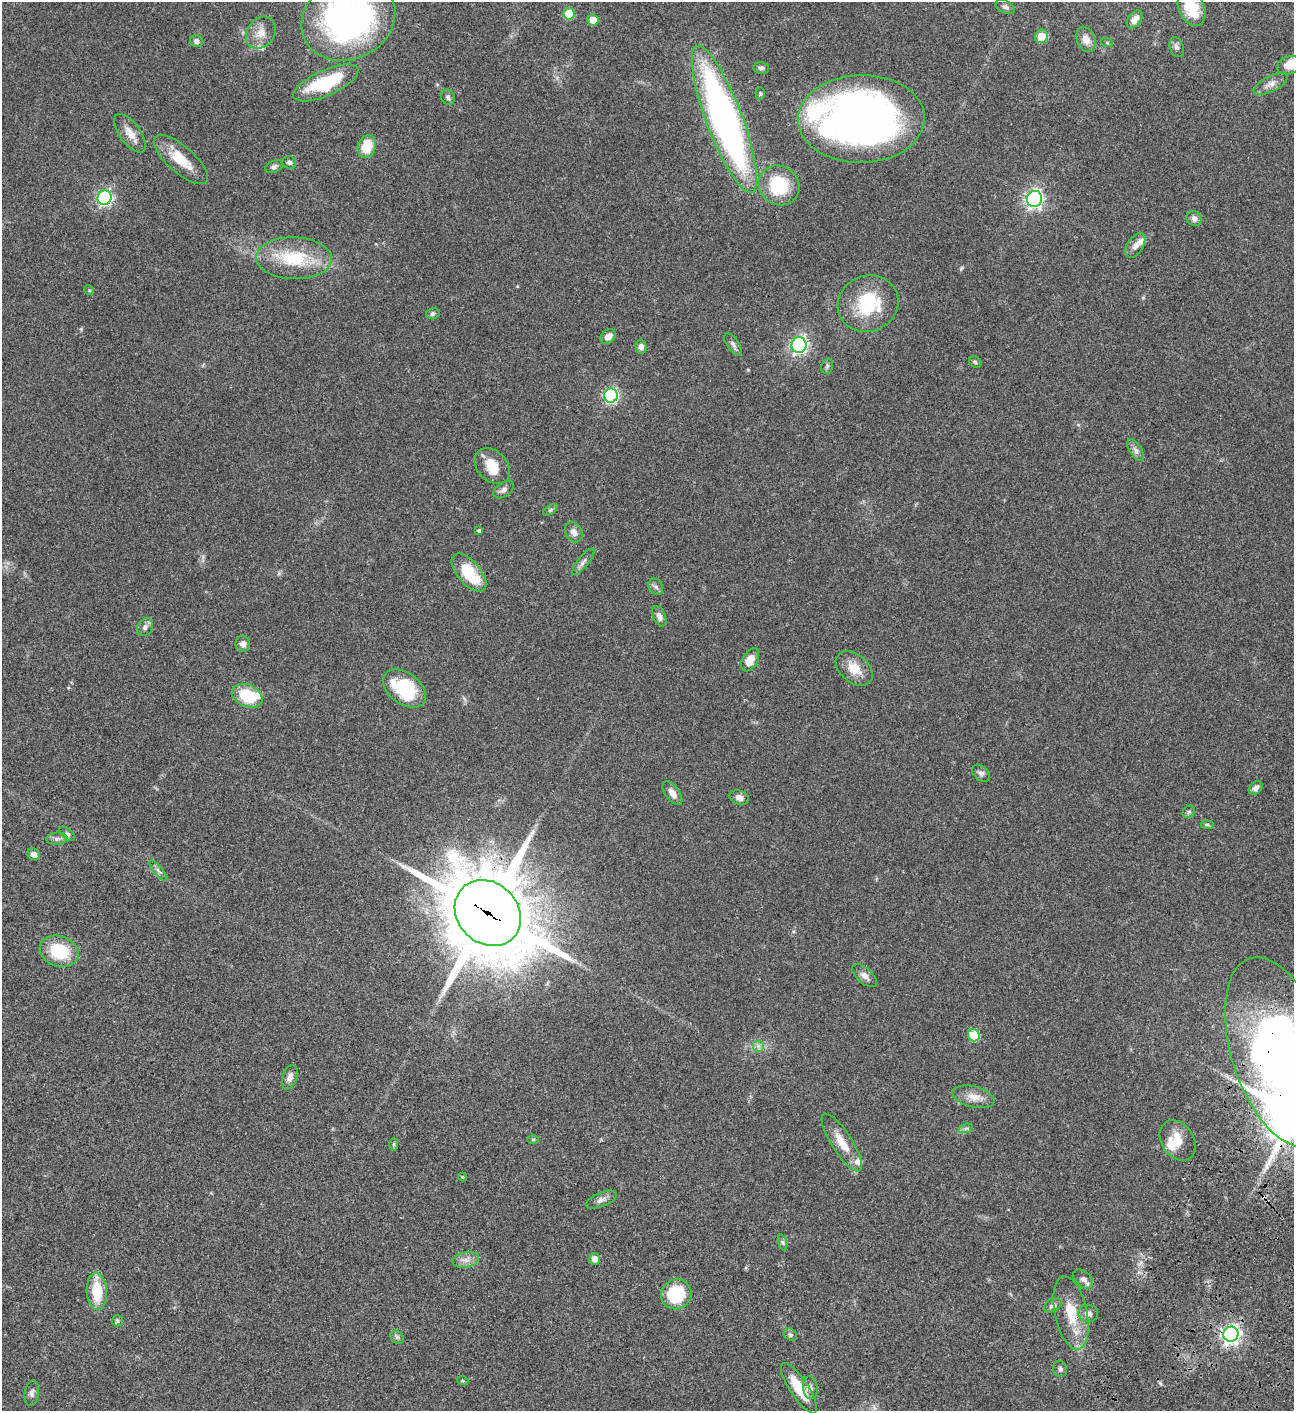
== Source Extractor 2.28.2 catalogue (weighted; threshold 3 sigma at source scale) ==
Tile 6 of 4 x 4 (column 2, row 2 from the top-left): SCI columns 1799-3090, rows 3023-4431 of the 6051 x 6048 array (HDU 1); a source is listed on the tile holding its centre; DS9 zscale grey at full resolution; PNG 1296 x 1413 px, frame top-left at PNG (2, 2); each listed source drawn as its Kron ellipse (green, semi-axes under 4 px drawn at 4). Shown black and unused: <1% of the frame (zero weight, under 3 of 4 exposures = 13% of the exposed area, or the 3 px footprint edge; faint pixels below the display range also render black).
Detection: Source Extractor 2.28.2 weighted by HDU 2 'WHT'; one run over the whole footprint, this tile lists its part. Background 0.0654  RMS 0.0058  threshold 0.0262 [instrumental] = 3 sigma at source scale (4.5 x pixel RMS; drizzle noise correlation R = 1.50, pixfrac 1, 0.05/0.05 arcsec/px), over >= 5 px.
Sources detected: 107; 7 inside a brighter listed object's ellipse — not listed separately; the other 100 listed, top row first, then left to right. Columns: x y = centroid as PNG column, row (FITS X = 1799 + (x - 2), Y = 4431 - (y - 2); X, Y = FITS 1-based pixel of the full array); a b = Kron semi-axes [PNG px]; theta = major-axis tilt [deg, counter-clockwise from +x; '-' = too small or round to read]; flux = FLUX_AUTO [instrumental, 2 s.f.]
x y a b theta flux
1005 7 10 6 -26 1.8
1192 8 18 12 -63 15
569 14 6 5 - 16
348 19 48 40 26 180
1135 19 10 6 52 3.2
593 20 5 5 - 7.6
261 33 17 13 53 6.6
1042 36 6 6 - 11
1086 39 13 9 -67 4.4
196 41 6 6 - 1.8
1107 43 6 4 -20 0.71
1177 47 10 7 -69 1.8
1289 65 12 9 19 4.6
761 68 8 5 -9 1.4
326 83 35 12 24 35
1271 84 19 7 26 3.7
760 94 6 4 -88 0.83
448 97 8 6 -58 1.8
724 119 78 18 -69 280
861 119 63 44 2 320
130 133 22 10 -53 6.5
367 146 12 8 72 14
181 160 34 13 -41 13
289 162 7 6 - 1.4
274 167 9 5 24 1.6
779 185 21 19 -39 28
105 198 7 7 - 110
1034 199 8 7 - 160
1194 218 8 7 - 2.7
1135 245 14 8 57 4
294 258 38 21 -2 29
89 290 5 4 - 0.64
868 304 31 28 23 33
433 314 7 5 16 1.3
608 336 8 6 36 3.3
733 344 13 6 -56 1.9
799 345 8 7 - 140
641 347 7 5 -87 2.2
975 362 6 5 - 1.1
827 366 8 5 69 1.1
611 396 7 7 - 96
1136 450 12 6 -56 2.1
492 466 20 15 -46 10
504 490 11 7 35 2.2
550 510 8 4 35 0.95
479 531 4 4 - 1.2
574 532 11 8 -60 3.3
583 562 16 5 51 2.3
469 573 23 11 -49 20
656 587 9 7 -55 1.6
659 616 10 6 -66 2.7
145 627 9 7 56 2
243 644 8 7 - 2.7
750 660 12 7 60 6.6
854 668 21 14 -40 9.4
405 688 24 15 -37 31
247 696 16 11 -24 22
981 773 10 7 -42 2
1256 788 8 6 46 2.6
672 793 14 7 -54 3.8
739 798 10 7 -19 2.6
1189 812 7 5 45 1.2
1207 825 6 3 -9 0.78
67 834 9 5 -39 1.3
57 839 10 6 5 1.9
34 854 6 5 - 3
158 870 13 4 -50 1.7
488 913 36 30 -44 6000
59 951 20 15 -19 24
865 976 15 7 -41 3.4
974 1035 6 6 - 23
758 1046 6 6 - 1.7
1280 1052 98 48 -72 570
290 1077 12 7 71 3
973 1097 21 10 -14 6.4
966 1128 7 4 19 1.2
533 1140 6 4 1 0.56
1178 1140 22 16 -57 8.8
842 1143 33 10 -57 10
394 1144 6 3 89 0.69
462 1177 4 4 - 0.55
601 1200 16 7 22 2.7
783 1242 8 3 -71 0.89
595 1259 6 5 - 4.2
466 1260 13 7 12 3.7
1083 1279 11 7 -40 2.4
97 1291 19 10 -86 18
676 1294 15 14 - 28
1053 1305 9 6 28 2.2
1071 1313 37 16 -78 17
1088 1313 10 9 - 2.9
117 1321 5 5 - 0.91
1231 1334 7 7 - 250
790 1335 7 5 -37 1.1
397 1337 7 6 - 1.4
1060 1369 8 7 - 1.5
463 1381 5 3 - 0.64
799 1388 29 9 -56 16
810 1388 11 7 -83 2.3
32 1393 13 7 82 2.1
Overlapping masked pixels (flux is a lower limit): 3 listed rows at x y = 488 913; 1280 1052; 1231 1334
Isophote crosses this tile's border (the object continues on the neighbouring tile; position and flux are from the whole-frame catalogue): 3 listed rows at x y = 1192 8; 348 19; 1280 1052